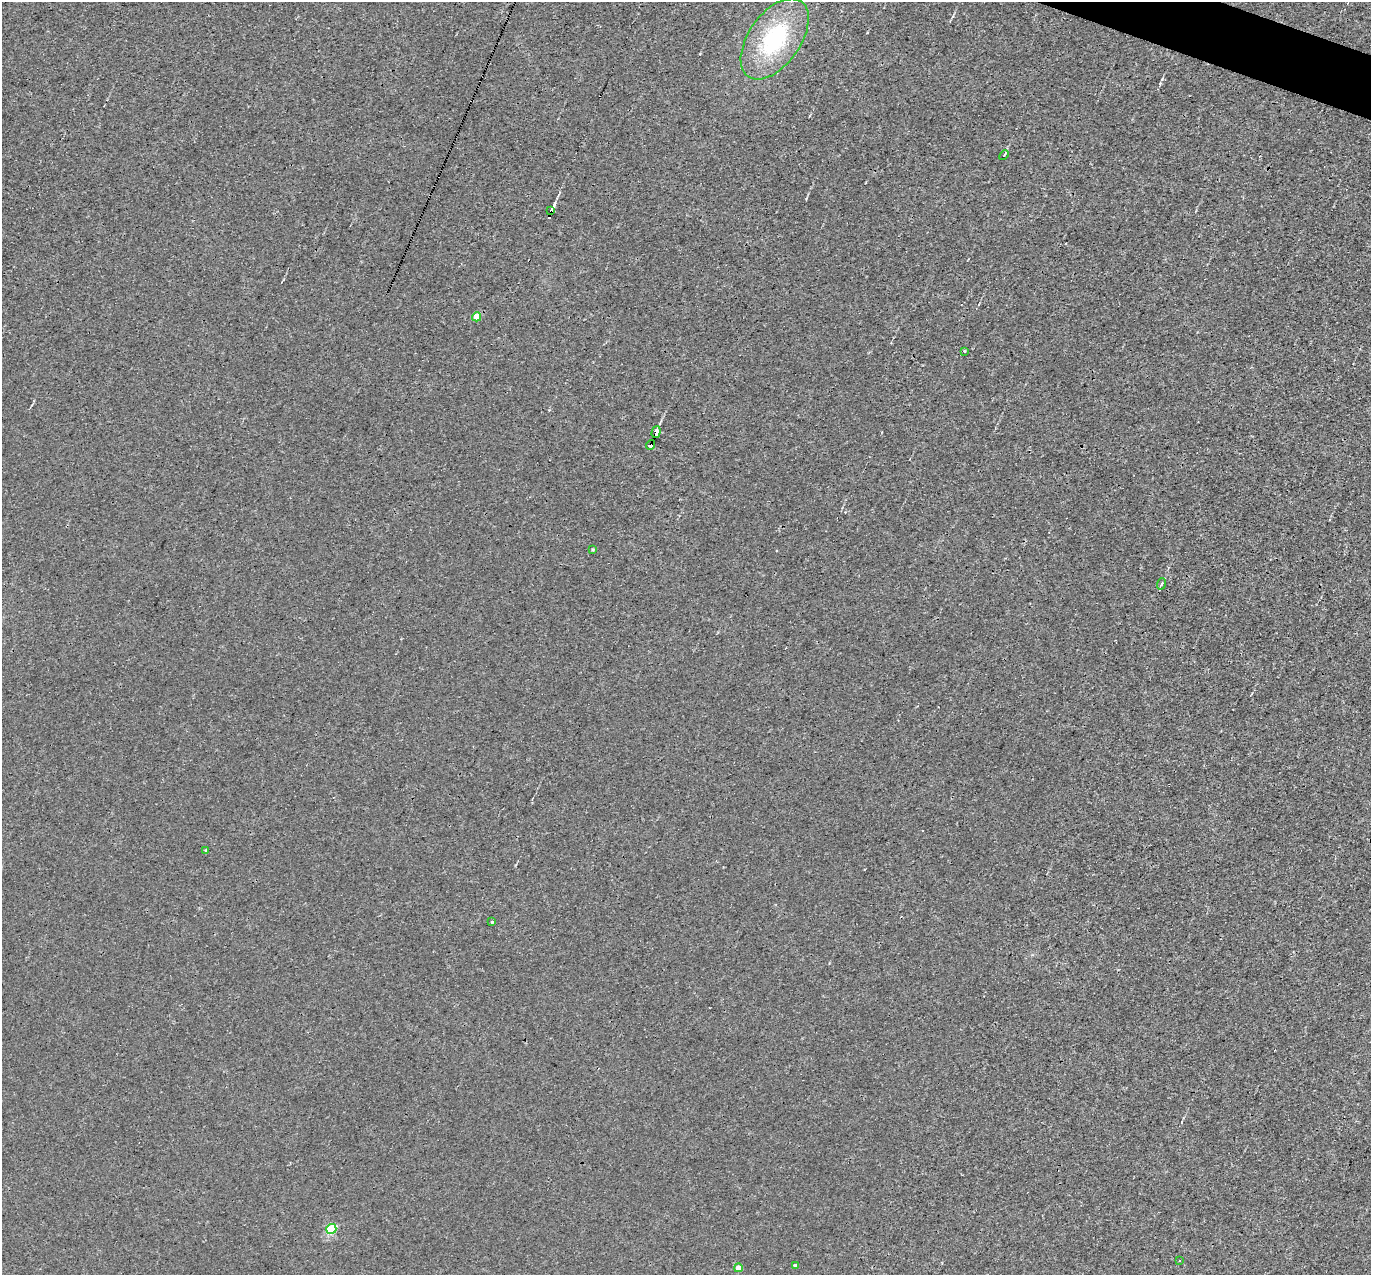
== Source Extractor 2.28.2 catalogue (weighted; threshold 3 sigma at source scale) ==
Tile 10 of 4 x 4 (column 2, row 3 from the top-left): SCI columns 1370-2738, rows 1540-2812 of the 5475 x 5491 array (HDU 1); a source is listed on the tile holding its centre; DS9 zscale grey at full resolution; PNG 1373 x 1277 px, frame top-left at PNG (2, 2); each listed source drawn as its Kron ellipse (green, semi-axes under 4 px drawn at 4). Shown black and unused: <1% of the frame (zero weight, under 3 of 4 exposures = <1% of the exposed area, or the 3 px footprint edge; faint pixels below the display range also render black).
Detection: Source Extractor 2.28.2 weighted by HDU 2 'WHT'; one run over the whole footprint, this tile lists its part. Background 0.0011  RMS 0.0017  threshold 0.00757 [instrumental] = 3 sigma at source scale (4.5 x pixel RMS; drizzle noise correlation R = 1.50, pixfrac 1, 0.05/0.05 arcsec/px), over >= 5 px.
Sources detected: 17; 2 cosmic-ray / hot-pixel residue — neither listed nor drawn; the other 15 listed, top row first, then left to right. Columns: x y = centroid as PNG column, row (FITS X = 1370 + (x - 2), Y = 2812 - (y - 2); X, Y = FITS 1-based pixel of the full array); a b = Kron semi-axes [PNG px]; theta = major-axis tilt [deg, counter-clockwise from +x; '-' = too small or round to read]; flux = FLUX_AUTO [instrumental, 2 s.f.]
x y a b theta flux
775 39 46 26 55 16
1004 155 5 3 - 0.2
551 210 4 3 - 24
477 317 4 4 - 3.3
965 351 3 3 - 0.26
656 432 6 3 74 18
651 445 5 4 - 9.1
593 550 3 3 - 0.2
1161 584 6 3 70 0.21
206 850 3 3 - 0.22
492 922 3 3 - 0.29
331 1229 5 5 - 11
1179 1260 3 2 - 0.15
795 1266 4 3 - 0.41
738 1268 4 4 - 1.3
Overlapping masked pixels (flux is a lower limit): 3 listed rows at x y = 551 210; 656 432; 651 445